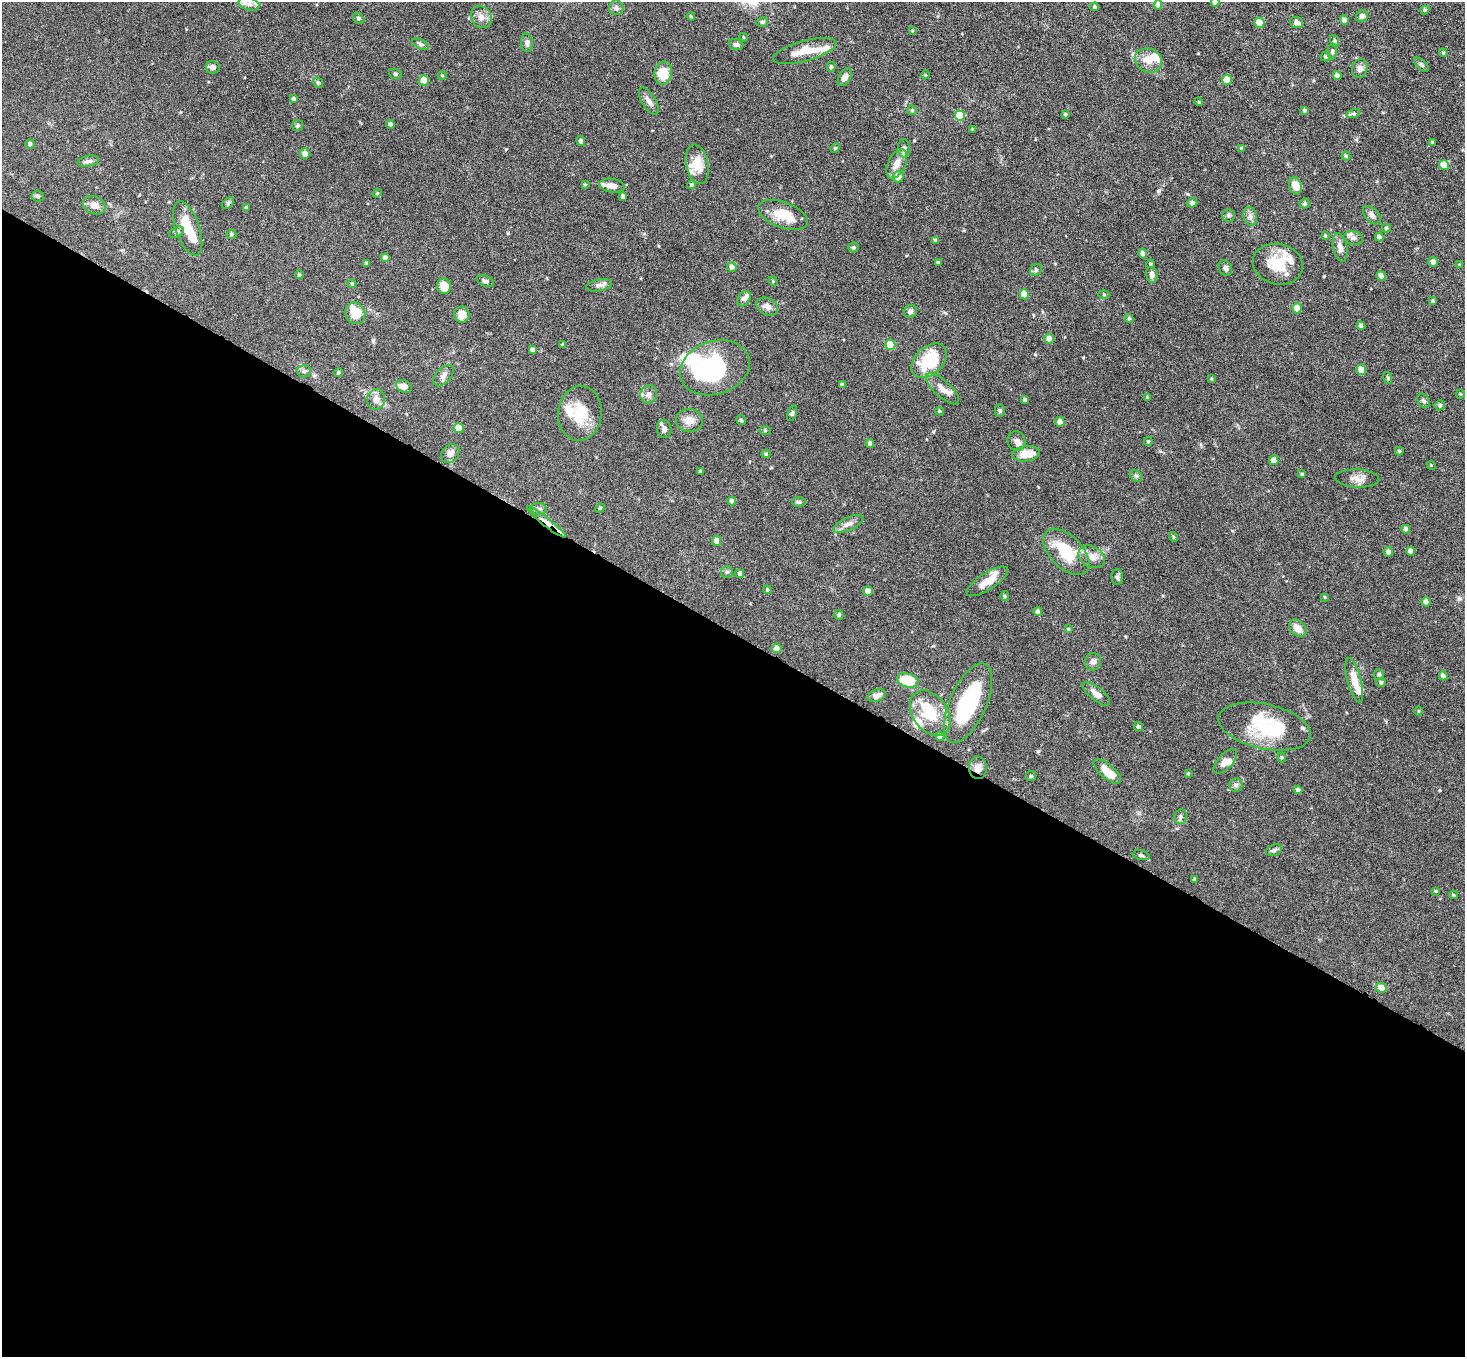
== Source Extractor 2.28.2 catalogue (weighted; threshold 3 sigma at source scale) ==
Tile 14 of 4 x 4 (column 2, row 4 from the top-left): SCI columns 1468-2930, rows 294-1648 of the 5860 x 5865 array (HDU 1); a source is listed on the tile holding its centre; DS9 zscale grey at full resolution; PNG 1467 x 1359 px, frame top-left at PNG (2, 2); each listed source drawn as its Kron ellipse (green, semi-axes under 4 px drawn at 4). Shown black and unused: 53% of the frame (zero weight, under 4 of 8 exposures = <1% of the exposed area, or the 3 px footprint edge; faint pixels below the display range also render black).
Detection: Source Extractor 2.28.2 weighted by HDU 2 'WHT'; one run over the whole footprint, this tile lists its part. Background 0.0744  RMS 0.0028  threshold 0.0116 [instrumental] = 3 sigma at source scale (4.09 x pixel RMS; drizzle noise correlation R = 1.36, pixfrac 0.8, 0.05/0.05 arcsec/px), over >= 5 px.
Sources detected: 244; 5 inside a brighter object's white glare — neither listed nor drawn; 20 inside a brighter listed object's ellipse — not listed separately; the other 219 listed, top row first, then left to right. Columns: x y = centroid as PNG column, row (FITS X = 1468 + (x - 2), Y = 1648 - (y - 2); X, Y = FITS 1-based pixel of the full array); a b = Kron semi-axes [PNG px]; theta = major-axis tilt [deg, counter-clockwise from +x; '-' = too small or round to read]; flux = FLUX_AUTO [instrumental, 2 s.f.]
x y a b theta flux
1215 2 4 4 - 1.3
249 4 11 6 -16 1.3
1158 5 4 4 - 1.9
1095 7 4 4 - 0.45
616 8 7 7 - 0.75
1425 10 5 4 - 0.35
691 16 4 3 - 0.32
1362 16 6 5 - 0.75
481 17 11 10 - 1.7
359 18 6 4 -40 0.42
1344 20 5 4 - 1.4
762 22 6 4 14 0.51
1297 22 7 5 -20 0.97
1260 23 5 5 - 5.4
912 31 4 3 - 0.24
743 37 4 3 - 0.19
1335 41 6 4 -71 0.34
527 43 9 6 -88 0.83
421 44 9 5 -26 0.6
736 45 7 5 -18 0.62
805 51 33 10 15 4.7
1332 52 8 4 89 0.49
1443 53 4 3 - 0.31
1325 56 5 5 - 0.34
1148 60 14 11 -24 3
1421 65 9 5 -41 0.52
213 67 7 6 - 0.99
831 67 5 4 - 0.37
1360 68 9 7 75 1.1
663 73 11 8 79 4.9
395 74 6 5 - 0.43
925 75 4 3 - 0.25
1337 75 4 4 - 0.88
442 76 4 3 - 0.22
845 77 10 5 59 1.4
424 80 5 5 - 5.6
1227 80 5 5 - 4.7
318 83 6 4 -51 0.39
293 99 4 4 - 0.46
649 101 15 7 -59 1.3
1199 102 4 3 - 0.25
912 110 5 4 - 0.33
1305 110 4 4 - 0.42
1065 114 3 3 - 0.35
1353 114 7 4 18 0.46
960 116 5 5 - 9.3
390 124 4 4 - 0.65
298 125 5 5 - 0.49
972 129 4 4 - 0.31
581 141 5 4 - 0.8
1432 142 3 3 - 0.28
30 144 5 4 - 0.51
835 148 5 4 - 0.33
904 148 9 6 -88 0.82
1242 148 4 4 - 0.41
305 154 5 5 - 1.3
1346 156 4 4 - 0.36
88 161 11 5 12 0.75
697 164 20 11 -79 3.7
897 164 16 9 64 2.6
1444 165 5 5 - 5.1
898 177 5 5 - 2.9
585 184 4 4 - 0.28
692 185 4 4 - 0.44
612 186 13 7 -8 1.9
1295 186 9 6 -71 2.9
377 193 4 4 - 0.26
38 196 6 5 - 0.52
623 196 4 3 - 0.78
228 203 7 4 47 0.43
1192 203 5 4 - 0.63
1305 203 5 5 - 0.38
94 205 11 8 -23 1.8
246 208 4 4 - 0.61
783 215 26 13 -20 5.5
1228 215 6 6 - 0.55
1372 215 11 6 -48 0.96
1250 216 9 7 -76 1
188 228 28 12 -71 7
1386 228 4 4 - 0.35
176 232 8 5 27 0.55
231 234 5 5 - 0.49
1325 236 4 3 - 0.34
1379 237 4 4 - 1.3
1353 238 10 7 -10 0.95
936 240 4 3 - 0.5
1340 247 14 7 -77 1.6
854 248 5 5 - 0.38
1143 253 5 4 - 1.1
385 258 4 4 - 1.7
1433 262 5 5 - 0.96
367 263 3 3 - 0.66
938 263 4 4 - 0.39
1150 264 4 3 - 0.32
1278 264 25 20 -13 7.6
1460 265 4 4 - 0.3
732 267 5 5 - 1.2
1225 268 8 6 -59 0.72
1036 270 6 5 - 0.45
299 275 4 4 - 0.39
1152 275 8 6 -78 1
1381 276 5 4 - 2.2
485 281 9 5 -26 0.63
773 281 5 4 - 0.26
352 284 4 4 - 0.27
599 285 13 6 11 0.99
444 286 8 7 - 2.8
1024 294 5 4 - 4.8
1104 295 6 4 -2 0.33
744 299 8 6 60 1
1433 301 4 3 - 0.41
767 307 11 8 -26 1.5
1297 308 5 5 - 2.6
910 311 7 6 - 0.9
355 313 11 9 -65 5.7
462 315 8 7 - 2.5
1129 318 4 4 - 0.45
1361 326 4 4 - 1.1
1049 339 5 4 - 1.9
563 345 4 4 - 0.44
890 345 5 5 - 8.3
532 350 4 4 - 0.87
929 361 20 13 43 13
715 368 36 26 19 24
1361 370 5 4 - 3.3
304 371 7 6 - 0.65
338 373 4 4 - 0.41
444 375 13 7 49 1.3
1388 378 6 3 -72 0.29
1211 379 4 3 - 0.26
842 385 4 3 - 0.64
404 386 8 6 -26 1.2
942 389 21 8 -42 2.2
649 394 9 8 - 1
1460 394 5 3 - 0.22
1147 397 4 4 - 0.29
376 399 10 9 - 1.6
1025 400 4 3 - 0.6
1424 401 7 5 -55 0.64
1440 405 5 5 - 0.55
939 411 4 4 - 0.31
1000 411 6 5 - 0.42
580 413 27 22 84 7.8
792 413 8 4 71 0.46
741 420 5 4 - 0.33
689 421 13 11 -9 2.4
1060 422 5 4 - 2.3
459 428 5 5 - 5.1
664 429 9 7 -76 1.1
765 430 5 3 - 0.26
1017 441 10 8 -64 1.2
1148 441 4 3 - 0.31
870 443 4 4 - 0.78
1399 451 4 3 - 0.38
450 453 10 8 50 1.7
766 454 4 4 - 0.39
1026 454 14 7 6 4.4
1274 460 5 4 - 1.6
1431 465 4 3 - 0.23
700 471 3 3 - 0.3
1302 474 4 4 - 0.29
1136 476 6 5 - 0.45
1357 479 22 9 -3 2
732 501 4 4 - 1.1
799 502 7 4 -2 0.51
600 508 5 4 - 0.24
539 509 8 6 -1 0.73
546 522 24 4 -38 1.9
848 524 16 6 25 1.4
1406 529 4 4 - 0.97
1173 537 5 4 - 0.3
717 541 5 4 - 1.9
1411 551 4 4 - 1.8
1066 552 28 16 -45 10
1388 552 5 4 - 1.2
1092 557 14 10 -31 2.3
727 572 6 6 - 0.46
740 574 4 4 - 0.66
1117 577 8 6 -89 0.6
987 581 24 8 33 3.3
767 590 4 4 - 0.37
868 591 5 4 - 2.5
1005 596 5 4 - 0.29
1325 597 3 3 - 0.21
1426 602 4 4 - 1.3
1038 612 4 4 - 1.1
839 615 5 4 - 0.41
1298 628 10 7 -46 2.2
1068 629 4 4 - 0.29
777 648 5 5 - 1.6
1093 662 9 8 - 0.94
1379 675 5 5 - 0.79
1443 676 4 4 - 1.5
908 680 11 6 -16 9.8
1354 680 23 7 -75 4.1
1381 682 5 4 - 0.57
1096 694 17 6 -39 1.8
877 696 9 6 24 1.4
968 703 43 18 66 21
1418 711 5 3 - 0.25
930 713 25 17 -54 8.6
1139 727 5 4 - 0.55
1265 727 47 22 -12 17
940 736 4 4 - 1.7
1282 757 5 4 - 0.31
1225 761 15 7 47 2
978 768 11 9 -87 1.7
1107 771 17 7 -40 3.2
1188 773 4 3 - 0.25
1031 776 5 5 - 0.35
1236 785 7 6 - 0.64
1298 790 4 4 - 0.99
1181 817 7 6 - 0.65
1274 850 8 5 20 0.63
1141 855 9 4 -13 0.52
1195 879 4 4 - 0.47
1436 891 3 3 - 0.26
1454 895 4 4 - 0.27
1381 988 5 5 - 2.3
Overlapping masked pixels (flux is a lower limit): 2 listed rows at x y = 546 522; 978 768
Isophote crosses this tile's border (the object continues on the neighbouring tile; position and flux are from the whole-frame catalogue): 1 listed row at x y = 1215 2